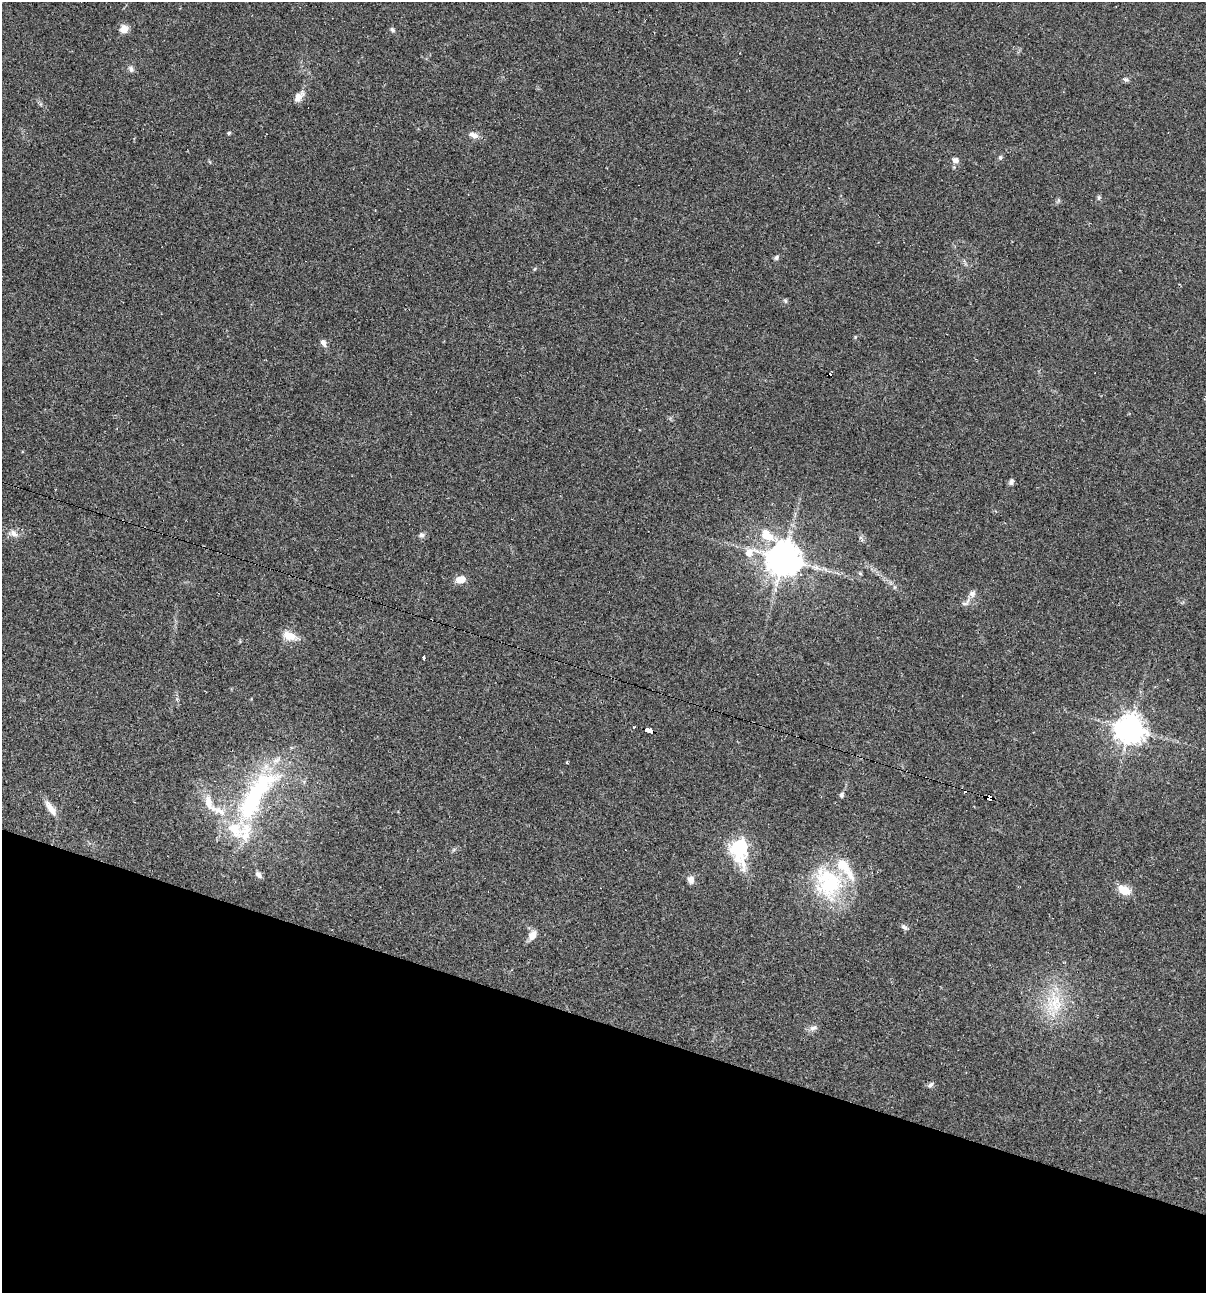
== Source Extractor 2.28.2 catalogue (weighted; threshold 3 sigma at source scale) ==
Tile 15 of 4 x 4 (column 3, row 4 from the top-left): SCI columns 2655-3858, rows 1-1291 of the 5184 x 5165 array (HDU 1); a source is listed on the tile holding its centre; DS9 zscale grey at full resolution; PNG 1208 x 1295 px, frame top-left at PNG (2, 2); no overlay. Shown black and unused: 21% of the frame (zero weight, under 2 of 3 exposures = <1% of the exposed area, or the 3 px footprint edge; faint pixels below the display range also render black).
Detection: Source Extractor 2.28.2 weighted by HDU 2 'WHT'; one run over the whole footprint, this tile lists its part. Background 0.0493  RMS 0.005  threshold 0.0227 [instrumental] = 3 sigma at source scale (4.5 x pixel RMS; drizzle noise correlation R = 1.50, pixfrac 1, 0.05/0.05 arcsec/px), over >= 5 px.
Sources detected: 54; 1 inside a brighter object's white glare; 5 cosmic-ray / hot-pixel residue — not listed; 5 inside a brighter listed object's ellipse — not listed separately; the other 43 listed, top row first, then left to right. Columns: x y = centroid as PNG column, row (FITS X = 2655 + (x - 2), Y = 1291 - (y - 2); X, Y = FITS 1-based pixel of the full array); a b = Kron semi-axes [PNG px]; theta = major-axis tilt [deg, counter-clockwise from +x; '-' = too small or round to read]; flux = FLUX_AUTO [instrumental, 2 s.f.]
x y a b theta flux
124 29 9 8 - 4.4
392 30 7 5 -50 1
131 69 9 6 -71 1.6
1126 79 8 5 -22 1.1
299 96 18 9 51 3.7
229 133 5 4 - 0.62
473 135 12 7 -18 2.9
1000 157 6 5 - 0.82
956 160 8 7 - 2.2
1099 198 7 5 89 0.91
776 258 7 5 42 1.1
785 301 6 4 -61 0.77
323 343 10 6 -60 1.9
1011 482 8 5 74 1.4
14 533 11 8 -38 3
766 534 14 10 -86 7.3
421 535 7 7 - 1.4
750 552 15 8 14 8.1
783 559 11 11 - 910
860 574 6 4 -20 0.56
461 579 11 8 15 4.9
972 594 9 9 - 2.2
965 604 11 4 -2 1.3
289 636 16 9 -21 6.9
423 658 3 3 - 2.4
1130 729 9 9 - 650
649 731 8 4 -16 55
567 762 3 3 - 0.56
842 795 7 5 75 1.2
989 798 6 4 -17 120
253 800 94 28 56 74
208 802 18 9 -79 6.5
50 808 22 7 -56 4.9
740 847 10 7 -86 130
258 875 9 6 -39 1.6
691 880 9 8 - 2.5
828 883 46 37 -65 44
1124 890 14 9 -29 8.1
904 927 10 6 -36 1.5
532 935 11 8 57 4.4
1054 1003 31 23 61 22
813 1028 12 6 15 2
930 1085 9 5 33 1.3
Overlapping masked pixels (flux is a lower limit): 2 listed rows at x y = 649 731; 989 798